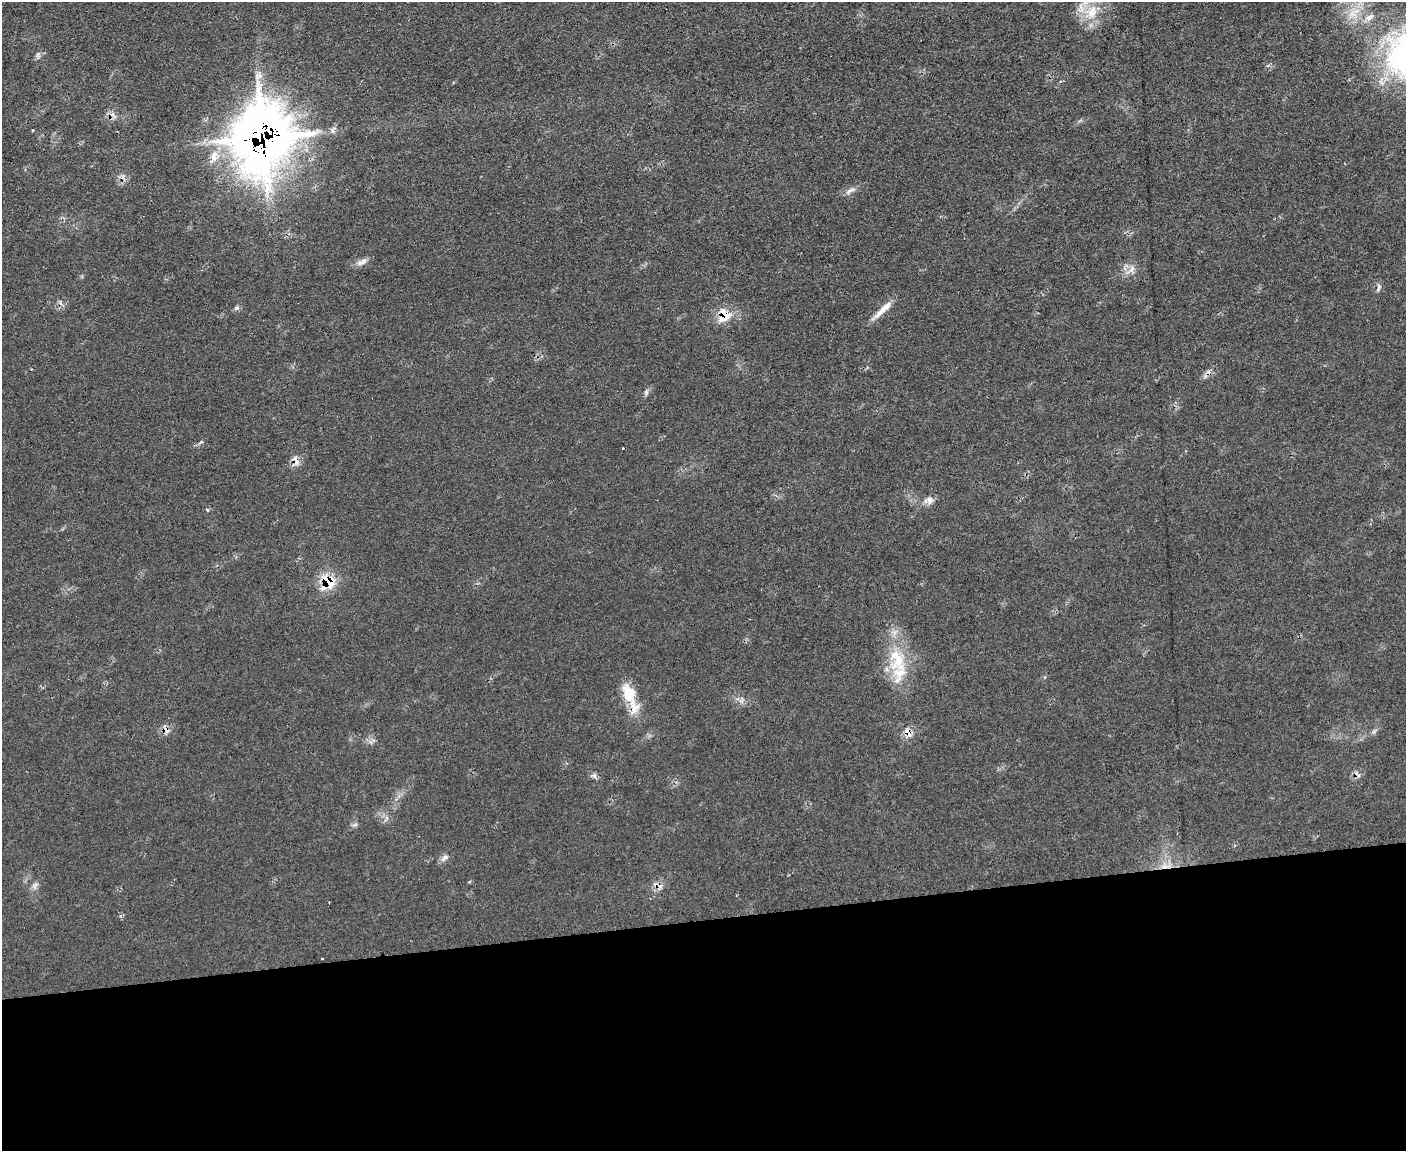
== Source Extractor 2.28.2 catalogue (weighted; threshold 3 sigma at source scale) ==
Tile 11 of 3 x 4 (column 2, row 4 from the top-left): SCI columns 1638-3041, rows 1-1149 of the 4570 x 4596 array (HDU 1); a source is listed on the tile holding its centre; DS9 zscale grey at full resolution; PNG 1408 x 1153 px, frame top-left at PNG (2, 2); no overlay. Shown black and unused: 20% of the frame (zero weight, under 2 of 3 exposures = <1% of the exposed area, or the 3 px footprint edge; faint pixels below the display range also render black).
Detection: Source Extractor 2.28.2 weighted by HDU 2 'WHT'; one run over the whole footprint, this tile lists its part. Background 0.0564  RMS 0.0088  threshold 0.0394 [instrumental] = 3 sigma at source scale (4.5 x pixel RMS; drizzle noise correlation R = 1.50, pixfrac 1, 0.05/0.05 arcsec/px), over >= 5 px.
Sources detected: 33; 2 cosmic-ray / hot-pixel residue — not listed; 3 inside a brighter listed object's ellipse — not listed separately; the other 28 listed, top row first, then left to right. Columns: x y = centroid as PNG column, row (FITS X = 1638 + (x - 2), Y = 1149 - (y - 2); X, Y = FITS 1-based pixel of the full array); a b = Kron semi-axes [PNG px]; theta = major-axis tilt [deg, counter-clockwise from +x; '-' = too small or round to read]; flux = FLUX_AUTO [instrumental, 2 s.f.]
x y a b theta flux
1091 12 20 16 50 22
1352 14 13 9 -39 9.2
1369 17 12 7 26 5.4
33 130 3 3 - 0.73
263 137 35 31 76 1300
214 156 14 10 71 8.9
850 190 17 5 29 4.2
362 262 16 7 30 4.9
1132 269 11 7 64 4.8
1379 287 6 4 2 1.7
237 308 6 6 - 2.1
883 309 31 7 44 11
724 313 18 10 -60 14
646 392 7 5 -49 1.9
623 448 3 3 - 1.2
296 461 15 6 -71 5.1
929 500 12 6 -73 3.8
207 510 4 4 - 1.1
328 581 18 13 -54 25
899 674 37 22 80 33
630 694 38 15 -65 26
908 732 16 7 -62 6
594 775 10 4 -13 2.2
445 858 12 6 40 3.4
1165 866 11 6 1 5.5
35 886 11 6 81 3.4
329 902 2 2 - 0.6
322 958 3 3 - 1.6
Overlapping masked pixels (flux is a lower limit): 7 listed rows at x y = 263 137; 724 313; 296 461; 328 581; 630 694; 908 732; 1165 866